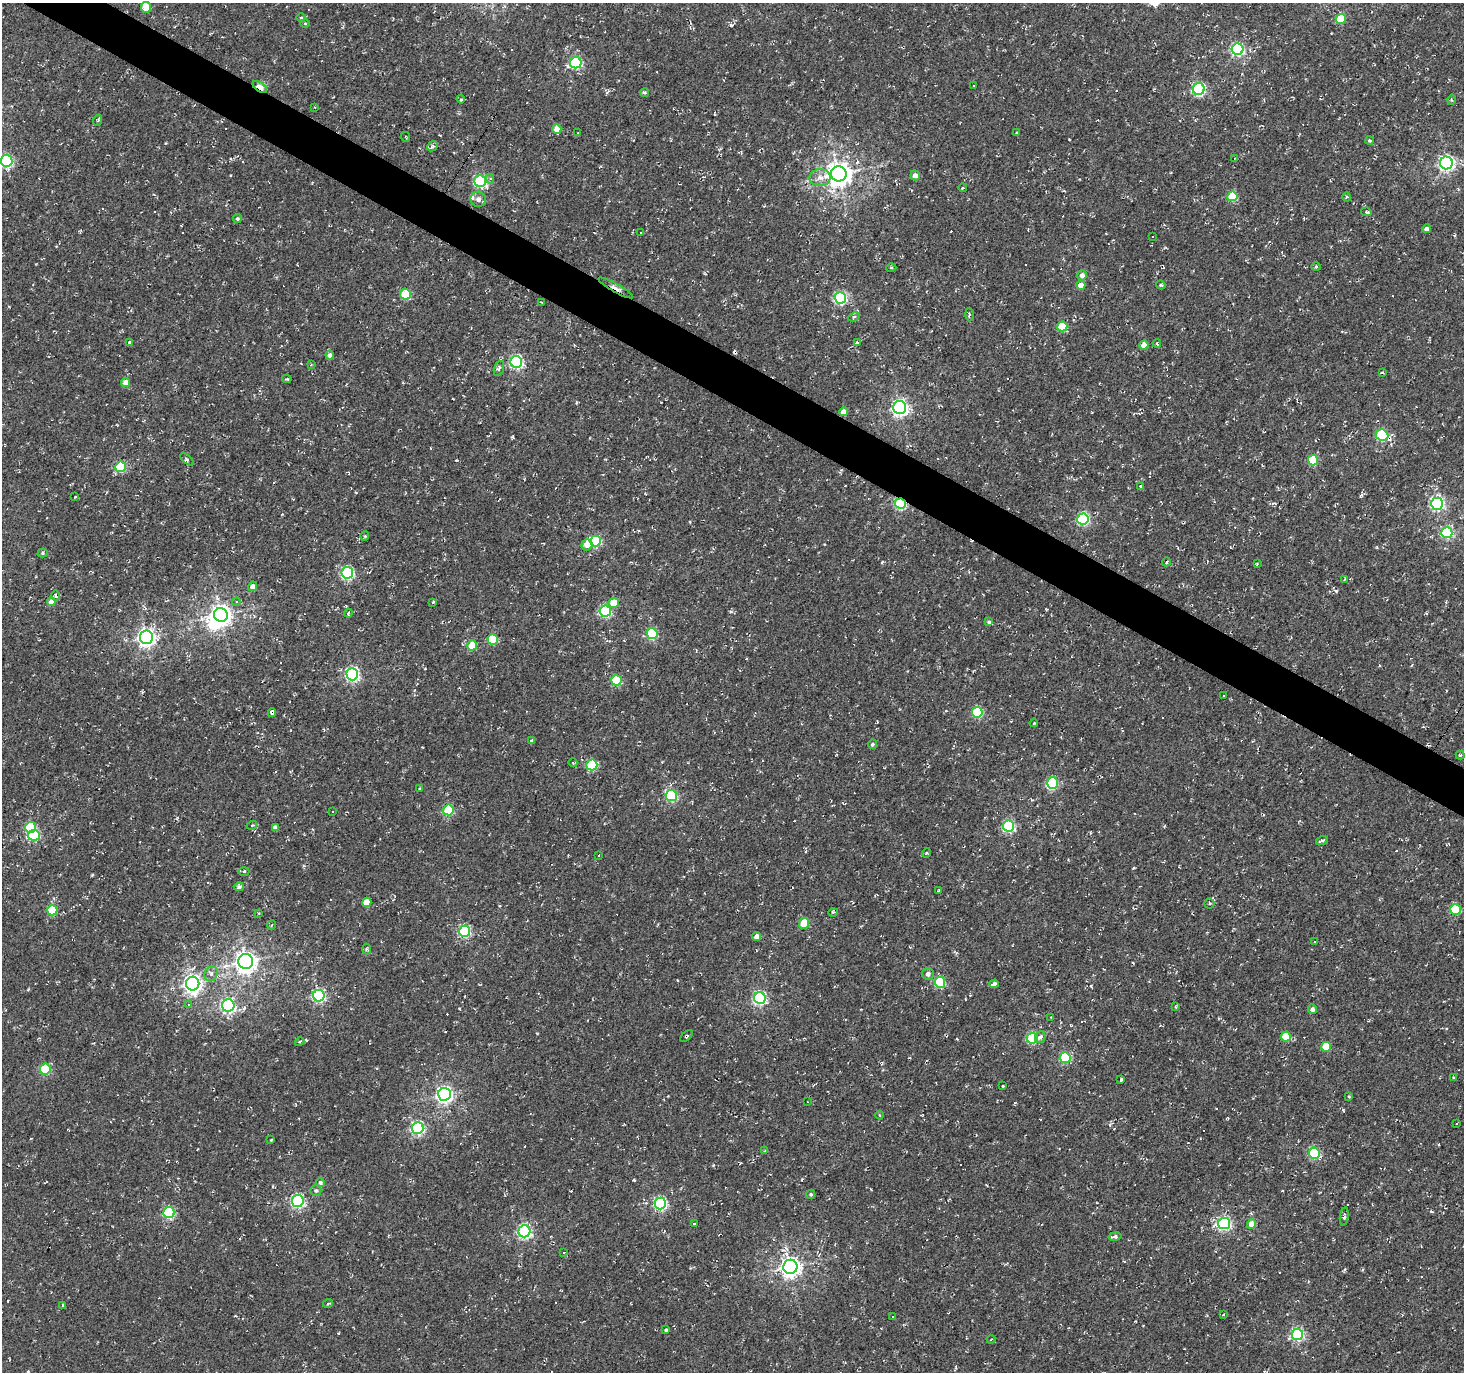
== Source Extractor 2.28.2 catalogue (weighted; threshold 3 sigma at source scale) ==
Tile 11 of 4 x 4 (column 3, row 3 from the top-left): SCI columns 2925-4386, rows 1561-2930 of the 5853 x 5930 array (HDU 1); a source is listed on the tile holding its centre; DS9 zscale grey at full resolution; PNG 1466 x 1374 px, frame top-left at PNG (2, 3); each listed source drawn as its Kron ellipse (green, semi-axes under 4 px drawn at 4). Shown black and unused: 3% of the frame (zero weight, under 2 of 3 exposures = <1% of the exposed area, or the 3 px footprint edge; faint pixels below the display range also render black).
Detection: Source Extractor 2.28.2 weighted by HDU 2 'WHT'; one run over the whole footprint, this tile lists its part. Background -0.00138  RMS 0.0027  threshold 0.012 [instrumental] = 3 sigma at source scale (4.5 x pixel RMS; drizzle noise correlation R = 1.50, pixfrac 1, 0.0396/0.0396 arcsec/px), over >= 5 px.
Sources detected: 244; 1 inside a brighter object's white glare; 54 cosmic-ray / hot-pixel residue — neither listed nor drawn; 2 inside a brighter listed object's ellipse — not listed separately; the other 187 listed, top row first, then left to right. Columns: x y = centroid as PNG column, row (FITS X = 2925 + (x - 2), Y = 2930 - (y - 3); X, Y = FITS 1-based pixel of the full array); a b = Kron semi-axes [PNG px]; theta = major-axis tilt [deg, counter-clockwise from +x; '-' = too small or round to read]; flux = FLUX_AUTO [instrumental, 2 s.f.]
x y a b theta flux
146 7 5 5 - 5.9
301 17 5 3 - 0.26
1341 19 5 5 - 7.2
305 23 5 3 - 0.24
1238 49 6 6 - 39
576 63 6 5 - 27
974 86 2 2 - 0.2
260 87 8 4 -35 6.4
1199 89 6 6 - 40
644 93 4 3 - 0.45
461 99 4 4 - 0.42
1451 100 5 3 - 0.26
314 107 3 2 - 0.18
98 120 6 3 72 0.33
557 129 4 4 - 3.6
578 133 3 2 - 0.15
1017 133 3 3 - 0.23
406 137 5 3 - 0.25
1369 141 4 4 - 0.39
433 146 6 4 41 0.54
1235 158 2 2 - 0.15
7 161 6 5 - 34
1446 163 6 6 - 75
839 174 8 7 - 270
915 175 5 5 - 1.7
820 178 10 8 1 1.8
490 179 5 4 - 0.55
480 181 6 5 - 35
963 187 4 3 - 0.28
1232 196 5 5 - 9.1
1347 197 4 4 - 0.35
478 199 8 7 - 1.4
1366 212 5 3 - 0.4
237 219 4 4 - 0.55
1426 229 4 4 - 0.89
641 233 3 2 - 0.22
1153 237 3 3 - 0.58
1316 267 4 4 - 0.35
891 268 5 3 - 0.26
1082 275 5 5 - 1.6
1081 285 4 4 - 2.5
1161 285 5 3 - 0.4
616 288 19 4 -29 1.7
405 294 5 5 - 8.9
840 298 6 5 - 38
541 302 3 2 - 0.22
969 314 7 3 -89 0.38
854 317 6 4 27 0.42
1062 326 5 5 - 9.1
129 343 4 4 - 0.47
857 343 4 4 - 0.75
1157 343 4 3 - 0.49
1144 345 4 4 - 3.2
330 355 4 4 - 1.5
516 362 6 6 - 45
311 365 4 3 - 0.23
499 368 8 4 72 0.67
1382 372 3 3 - 0.36
287 379 4 3 - 0.29
125 382 4 4 - 2.4
900 407 6 6 - 84
843 412 4 4 - 2.8
1382 435 6 5 - 24
187 459 8 3 -44 0.45
1313 460 5 5 - 13
120 467 5 5 - 20
1141 487 4 2 - 0.38
75 497 3 2 - 0.26
900 504 5 5 - 29
1437 504 6 6 - 50
1083 519 6 5 - 35
1447 533 5 5 - 29
365 536 4 4 - 0.34
595 541 5 5 - 25
587 545 6 5 - 3
43 553 5 4 - 0.41
1166 562 4 3 - 0.28
1257 564 3 2 - 0.26
347 573 6 6 - 34
1345 579 4 2 - 0.17
253 586 5 4 - 1.5
55 596 5 3 - 0.39
51 602 4 4 - 2.4
236 602 4 4 - 0.37
433 602 3 3 - 0.32
614 603 5 5 - 4.1
605 611 5 5 - 30
348 613 4 4 - 0.32
221 615 7 6 - 170
989 622 4 4 - 0.52
652 634 5 5 - 22
146 637 6 6 - 110
493 640 5 5 - 11
472 645 5 5 - 6.6
352 674 6 6 - 56
616 680 5 5 - 15
1223 696 3 3 - 0.51
977 712 5 5 - 20
272 713 4 3 - 0.68
1034 723 4 3 - 0.3
532 741 4 4 - 0.82
872 744 5 4 - 0.56
1460 755 4 4 - 0.29
573 763 4 3 - 0.21
592 765 5 5 - 19
1052 783 6 5 - 24
419 789 3 3 - 0.32
671 795 5 5 - 27
448 810 5 5 - 18
332 812 2 2 - 0.26
252 825 5 3 - 0.25
1009 826 5 5 - 34
30 827 5 5 - 17
275 827 4 4 - 0.91
34 835 6 5 - 19
1322 841 6 3 18 0.52
926 853 5 3 - 0.23
598 855 3 2 - 0.48
244 871 5 3 - 0.39
239 887 5 4 - 0.78
939 890 4 2 - 0.18
367 902 5 4 - 4.6
1210 903 5 5 - 0.6
1455 909 5 5 - 13
52 910 5 5 - 13
833 912 4 3 - 0.31
259 913 3 2 - 0.23
804 923 5 5 - 9
272 925 5 3 - 0.23
465 931 5 5 - 27
756 936 4 4 - 1.5
1314 941 3 2 - 0.25
366 949 5 3 - 0.3
246 961 7 7 - 180
211 974 8 6 61 0.97
928 974 6 6 - 0.96
940 982 5 5 - 18
193 984 7 6 - 120
994 984 4 4 - 1.4
319 996 6 5 - 43
760 998 6 5 - 49
188 1004 3 3 - 1
228 1005 6 6 - 51
1175 1007 4 4 - 0.3
1312 1009 5 4 - 0.93
1051 1017 3 3 - 0.3
686 1036 7 2 41 0.31
1040 1037 6 5 - 0.75
1286 1037 5 5 - 7.1
1032 1038 5 5 - 20
300 1042 5 4 - 0.54
1326 1047 5 5 - 6
1065 1058 5 5 - 18
45 1069 5 5 - 15
1454 1078 4 3 - 0.42
1121 1080 3 3 - 0.4
1003 1086 3 3 - 0.34
444 1094 6 6 - 84
1349 1097 3 2 - 0.23
808 1102 2 2 - 0.22
880 1115 4 3 - 0.26
1457 1123 2 2 - 0.2
418 1128 6 5 - 43
271 1140 3 2 - 0.26
765 1151 4 4 - 0.29
1314 1153 6 5 - 23
320 1183 4 4 - 0.61
316 1190 5 5 - 0.55
811 1194 5 4 - 0.47
298 1201 6 6 - 45
660 1203 6 5 - 37
169 1213 5 5 - 28
1344 1217 9 3 82 0.58
1224 1223 6 6 - 47
694 1224 3 3 - 0.76
1251 1224 5 4 - 2.7
524 1231 6 6 - 49
1115 1236 6 4 10 0.69
564 1252 3 2 - 0.34
790 1267 7 7 - 160
328 1303 5 3 - 0.26
63 1305 3 3 - 0.22
1223 1315 3 3 - 0.35
892 1316 3 3 - 0.54
666 1330 4 4 - 0.41
1297 1334 5 5 - 40
991 1339 4 3 - 0.32
Overlapping masked pixels (flux is a lower limit): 6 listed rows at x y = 260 87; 616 288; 1382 435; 900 504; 272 713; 686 1036
Isophote crosses this tile's border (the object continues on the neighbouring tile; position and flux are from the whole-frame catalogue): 2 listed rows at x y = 146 7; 7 161
Unlisted compact peaks at least as high as the median listed source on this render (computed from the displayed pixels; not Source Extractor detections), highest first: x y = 731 25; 1336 591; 634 1180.